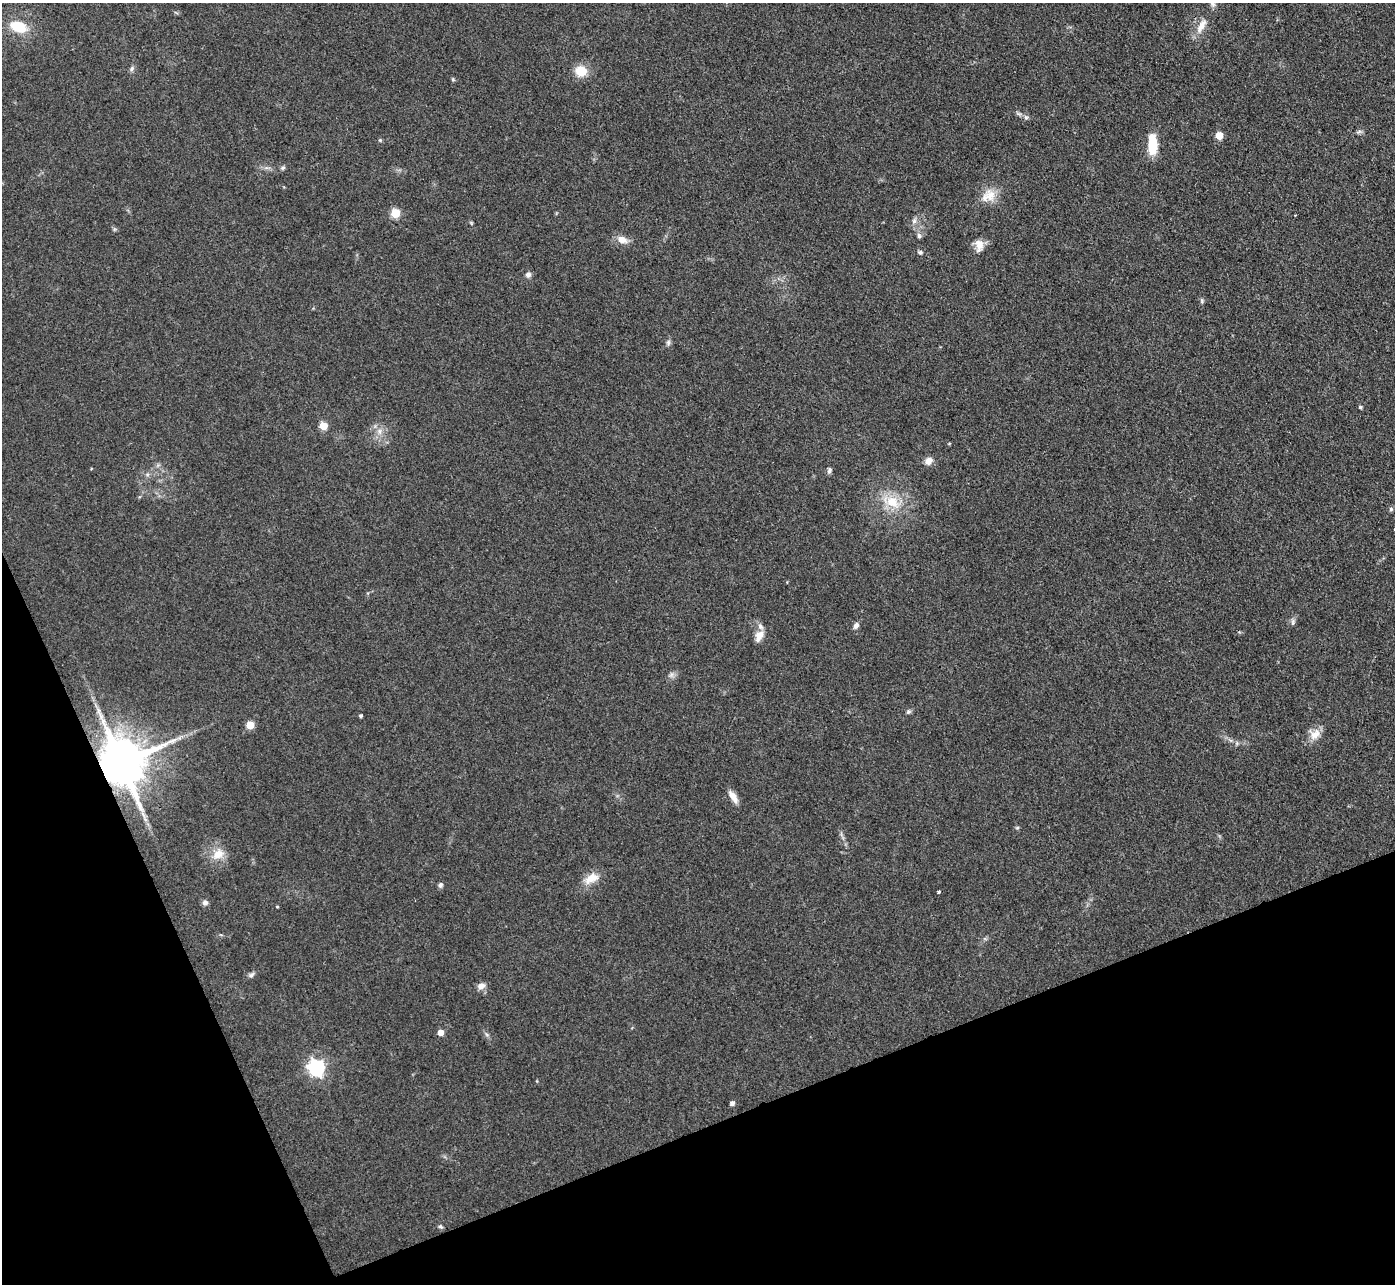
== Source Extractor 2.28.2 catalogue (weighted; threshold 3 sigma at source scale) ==
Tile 14 of 4 x 4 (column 2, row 4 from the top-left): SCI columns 1395-2787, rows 152-1433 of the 5575 x 5562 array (HDU 1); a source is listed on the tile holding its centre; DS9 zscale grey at full resolution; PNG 1397 x 1286 px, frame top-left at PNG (2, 3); no overlay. Shown black and unused: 20% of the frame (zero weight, under 3 of 4 exposures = <1% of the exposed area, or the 3 px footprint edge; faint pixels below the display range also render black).
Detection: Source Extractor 2.28.2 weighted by HDU 2 'WHT'; one run over the whole footprint, this tile lists its part. Background 0.134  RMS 0.0072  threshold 0.0325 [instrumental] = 3 sigma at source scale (4.5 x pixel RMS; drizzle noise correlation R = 1.50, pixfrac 1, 0.05/0.05 arcsec/px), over >= 5 px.
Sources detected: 57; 1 too faint to see at this stretch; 1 long thin detection or spike segment (spike, bleed or trail) — not listed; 1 inside a brighter listed object's ellipse — not listed separately; the other 54 listed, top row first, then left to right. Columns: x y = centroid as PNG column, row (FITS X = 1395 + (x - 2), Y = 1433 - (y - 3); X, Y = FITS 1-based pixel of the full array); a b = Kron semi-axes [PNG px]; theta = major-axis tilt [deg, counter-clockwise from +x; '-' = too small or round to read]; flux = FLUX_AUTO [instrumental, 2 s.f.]
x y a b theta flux
1212 4 9 7 -70 2.3
1201 26 23 9 60 8.8
18 27 20 12 -19 20
132 69 8 6 52 1.8
581 71 11 10 - 15
453 79 5 4 - 0.92
1026 117 7 5 -67 1.7
1219 135 5 5 - 18
380 140 5 4 - 0.91
1152 144 21 9 -88 22
283 168 6 5 - 1.3
990 195 20 15 -64 12
395 213 5 5 - 34
914 221 10 6 75 2.8
919 236 7 5 -73 1.9
622 240 13 9 -17 6.8
979 245 17 11 -80 7.2
920 252 7 5 -26 1.6
528 274 8 7 - 2.4
1202 301 7 5 84 1.3
668 342 8 6 89 1.9
1360 407 4 4 - 1.3
323 426 5 5 - 22
379 431 9 7 90 3.9
929 461 10 8 54 4.5
829 470 9 5 72 1.8
892 502 21 16 -32 19
1391 509 6 6 - 1.3
1293 622 10 5 85 2
856 626 8 6 57 2.9
759 636 15 9 62 6.5
98 710 9 4 -71 2.4
908 712 7 6 - 1.6
361 716 3 3 - 1.1
250 725 5 5 - 16
1315 734 16 13 41 8.3
179 738 7 4 18 1.8
121 763 13 13 - 4500
733 797 16 7 -57 6.4
1017 828 6 4 2 0.92
218 854 18 12 40 10
591 878 22 12 28 10
441 885 7 6 - 1.8
939 892 3 3 - 1.2
205 903 7 7 - 2.5
277 906 4 3 - 0.66
221 935 6 3 -18 0.83
251 975 9 6 31 2
481 986 11 7 17 4.3
440 1032 5 5 - 7.3
487 1034 7 4 -45 1.5
316 1068 7 7 - 220
732 1103 4 4 - 2.7
440 1226 6 5 - 1.3
Overlapping masked pixels (flux is a lower limit): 1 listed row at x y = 121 763
Isophote crosses this tile's border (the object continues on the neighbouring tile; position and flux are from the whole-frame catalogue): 1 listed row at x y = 1212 4